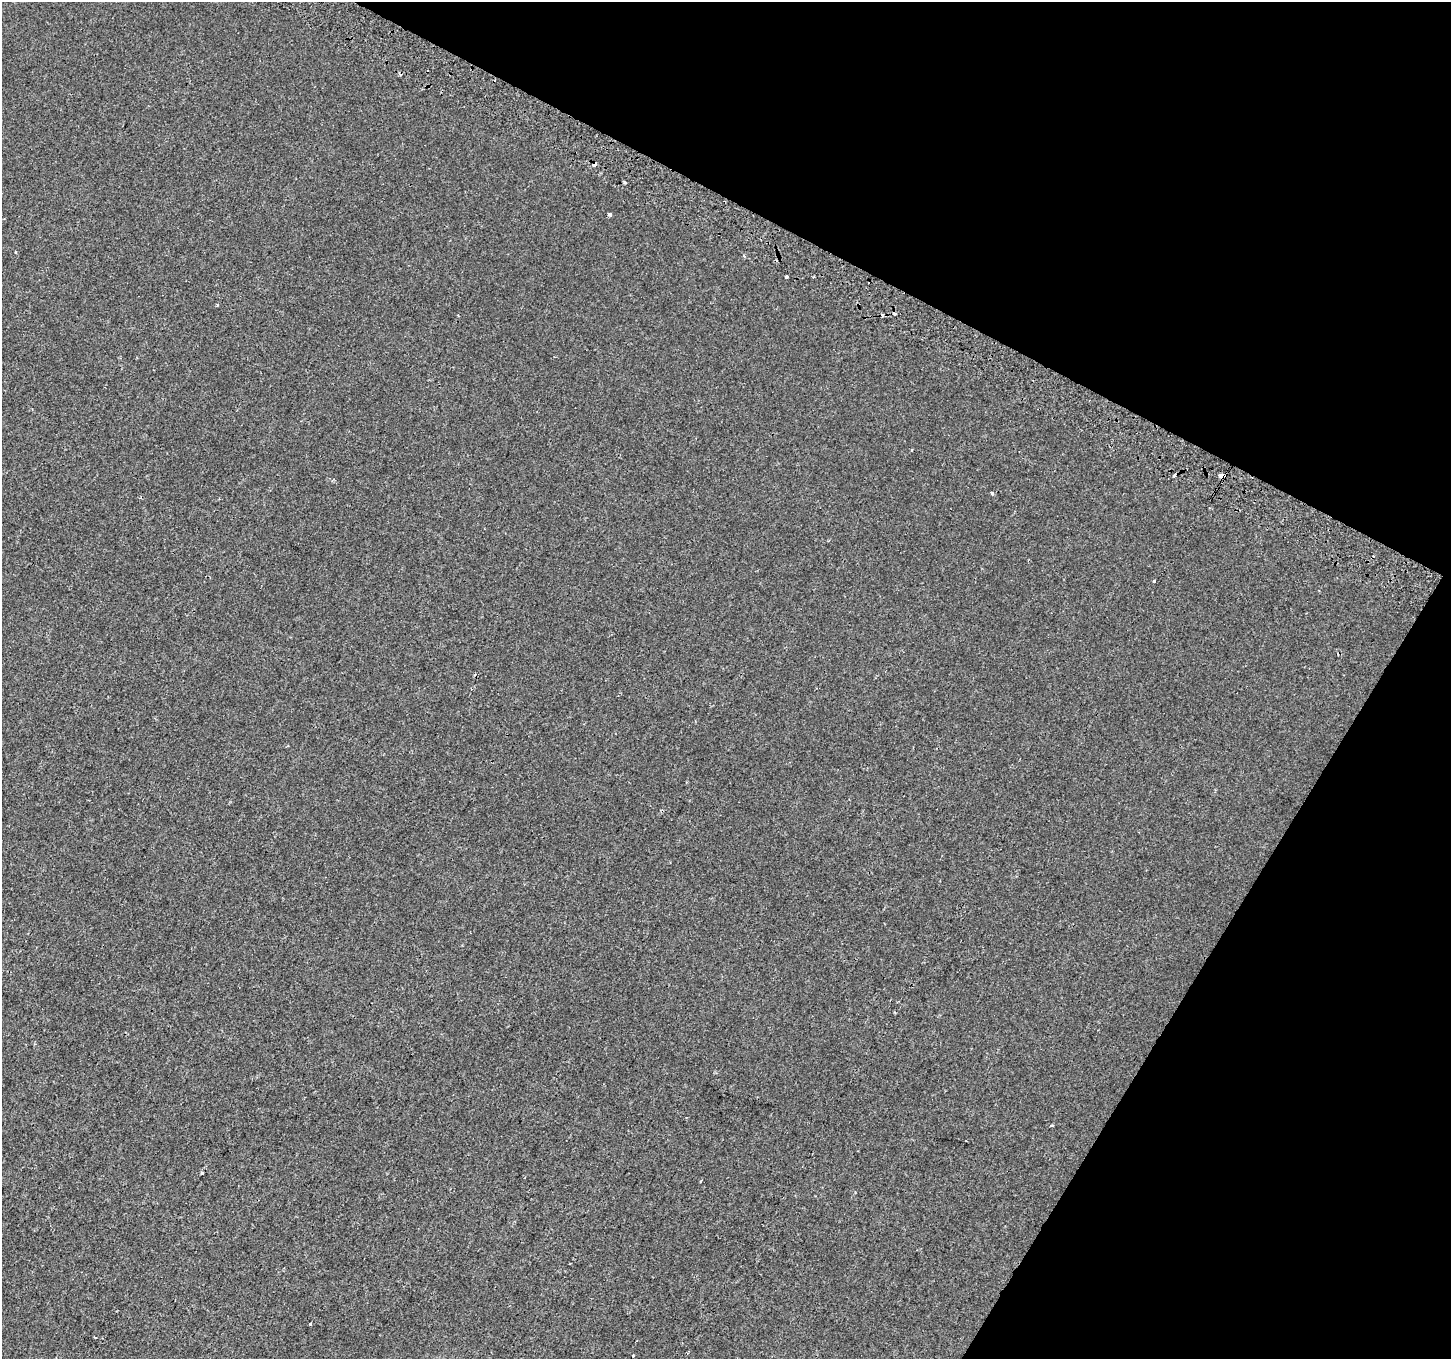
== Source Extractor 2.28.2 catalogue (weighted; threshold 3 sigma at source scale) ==
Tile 8 of 4 x 4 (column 4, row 2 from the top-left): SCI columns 4378-5826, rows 3017-4373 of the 5847 x 5966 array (HDU 1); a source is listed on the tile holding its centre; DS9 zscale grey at full resolution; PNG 1453 x 1361 px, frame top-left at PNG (2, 2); no overlay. Shown black and unused: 26% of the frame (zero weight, under 2 of 3 exposures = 2% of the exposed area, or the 3 px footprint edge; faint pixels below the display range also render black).
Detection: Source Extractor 2.28.2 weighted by HDU 2 'WHT'; one run over the whole footprint, this tile lists its part. Background 8.58e-04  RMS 0.0037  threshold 0.0165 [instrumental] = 3 sigma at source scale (4.5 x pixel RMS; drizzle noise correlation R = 1.50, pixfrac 1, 0.0396/0.0396 arcsec/px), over >= 5 px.
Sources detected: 17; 2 cosmic-ray / hot-pixel residue — not listed; the other 15 listed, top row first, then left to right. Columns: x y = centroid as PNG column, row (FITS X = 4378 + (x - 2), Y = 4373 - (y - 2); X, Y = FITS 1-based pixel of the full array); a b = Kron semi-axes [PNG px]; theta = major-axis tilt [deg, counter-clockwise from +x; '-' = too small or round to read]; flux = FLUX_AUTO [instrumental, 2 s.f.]
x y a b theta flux
594 164 5 4 - 1.6
610 214 4 3 - 0.92
15 252 3 3 - 0.4
744 255 4 4 - 0.42
786 277 3 3 - 3.3
217 305 3 3 - 0.55
895 314 4 3 - 1.5
1174 475 4 3 - 2.1
1221 476 6 4 -6 6.3
992 493 4 3 - 0.56
1154 581 3 3 - 1.5
895 1012 4 2 - 0.35
1052 1125 4 3 - 0.31
202 1173 3 3 - 1.5
95 1337 3 2 - 0.33
Overlapping masked pixels (flux is a lower limit): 2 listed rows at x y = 594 164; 1221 476
Unlisted compact peaks at least as high as the median listed source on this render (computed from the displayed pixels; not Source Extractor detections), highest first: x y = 310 1324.